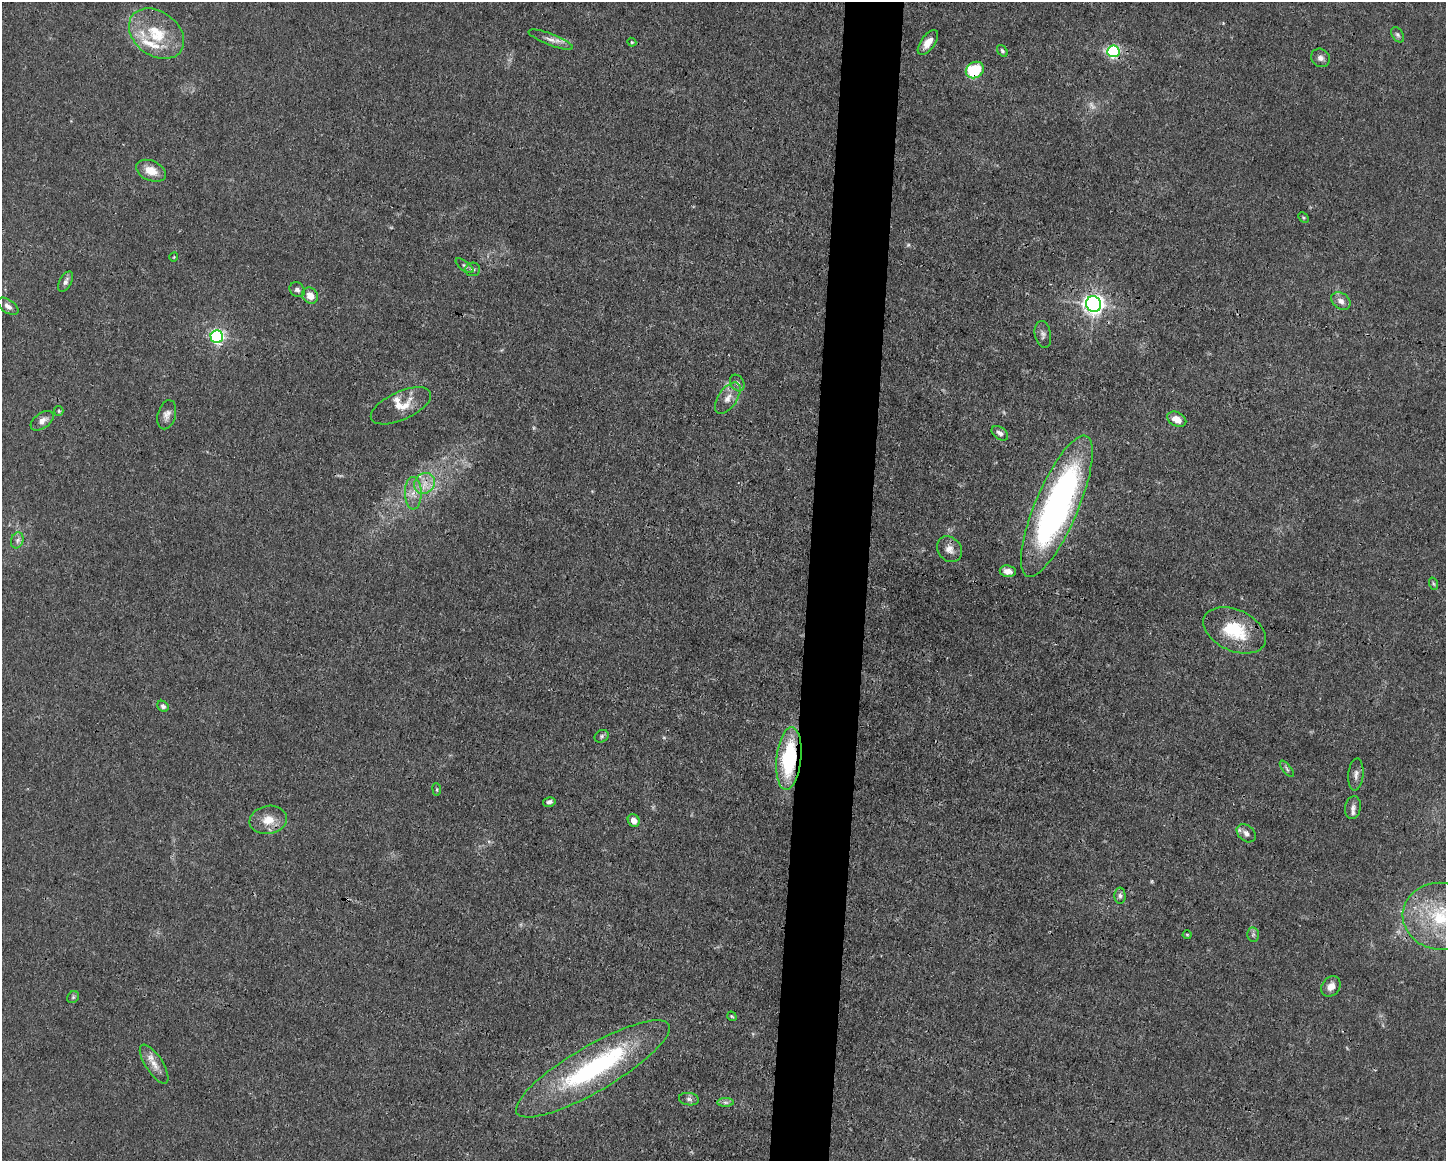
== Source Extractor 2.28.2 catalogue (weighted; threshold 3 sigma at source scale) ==
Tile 5 of 3 x 4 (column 2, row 2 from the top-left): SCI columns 1556-2999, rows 2320-3478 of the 4666 x 4638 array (HDU 1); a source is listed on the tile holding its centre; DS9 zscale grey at full resolution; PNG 1448 x 1163 px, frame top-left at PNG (2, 2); each listed source drawn as its Kron ellipse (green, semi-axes under 4 px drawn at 4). Shown black and unused: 4% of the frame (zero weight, under 3 of 4 exposures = <1% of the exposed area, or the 3 px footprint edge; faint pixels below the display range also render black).
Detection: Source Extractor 2.28.2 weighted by HDU 2 'WHT'; one run over the whole footprint, this tile lists its part. Background 0.0154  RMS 0.0025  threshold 0.0113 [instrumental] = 3 sigma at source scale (4.5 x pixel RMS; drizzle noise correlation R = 1.50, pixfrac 1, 0.05/0.05 arcsec/px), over >= 5 px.
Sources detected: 70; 4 too faint to see at this stretch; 2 inside a brighter object's white glare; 1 cosmic-ray / hot-pixel residue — neither listed nor drawn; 3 inside a brighter listed object's ellipse — not listed separately; the other 60 listed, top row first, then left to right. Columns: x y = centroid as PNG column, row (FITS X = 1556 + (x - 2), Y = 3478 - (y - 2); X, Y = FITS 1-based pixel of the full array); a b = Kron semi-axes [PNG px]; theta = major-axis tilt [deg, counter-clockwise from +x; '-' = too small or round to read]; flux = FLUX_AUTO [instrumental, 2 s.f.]
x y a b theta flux
156 34 30 22 -37 11
1398 35 8 5 -57 0.6
551 40 24 6 -21 1.9
632 42 4 4 - 0.25
928 43 14 7 53 2.6
1002 51 6 4 -54 0.49
1113 51 6 6 - 49
1320 58 10 8 -38 1.1
975 70 9 8 - 12
151 171 16 10 -23 3.8
1303 218 6 4 -45 0.32
174 257 4 3 - 0.19
465 266 10 4 -36 0.6
473 269 7 7 - 0.72
66 281 11 6 60 1
297 290 8 6 -41 0.92
310 296 8 7 - 2.7
1341 301 10 7 -36 1.6
1094 304 8 7 - 160
8 306 12 6 -36 1.3
1043 334 13 8 -79 1.1
217 337 6 6 - 65
737 383 9 6 -60 0.98
728 398 18 9 56 2.6
401 406 32 14 24 4.6
59 411 5 4 - 0.36
167 415 15 9 74 1.6
1177 419 10 7 -27 2.8
42 421 13 7 36 1.6
1000 433 9 6 -36 1.1
424 483 11 9 49 2.8
413 493 16 8 -88 2.6
1057 506 76 21 67 100
17 540 8 6 70 0.86
949 549 14 11 -50 2.2
1008 571 8 5 -8 1.9
1434 584 6 4 -70 0.38
1235 630 33 20 -25 12
163 706 6 5 - 0.67
602 736 7 6 - 0.51
789 758 31 12 84 23
1287 769 10 4 -51 0.57
1356 775 16 7 85 1.3
437 789 6 3 -82 0.29
549 802 6 4 14 0.81
1353 808 11 8 80 1.3
268 820 19 14 10 4.1
634 820 7 5 -62 2.1
1246 833 11 7 -41 1.4
1120 896 8 5 -89 0.74
1441 916 38 33 -5 20
1253 934 7 6 - 0.63
1187 935 4 4 - 0.27
1331 986 11 8 51 2
73 997 6 5 - 0.45
732 1016 5 3 - 0.29
154 1064 23 8 -57 2.9
593 1069 88 22 30 43
689 1099 10 6 -8 0.78
725 1102 8 4 0 0.66
Overlapping masked pixels (flux is a lower limit): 6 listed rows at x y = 1113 51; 975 70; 424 483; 1057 506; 789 758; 593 1069
Isophote crosses this tile's border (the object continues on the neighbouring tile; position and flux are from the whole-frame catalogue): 1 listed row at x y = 1441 916